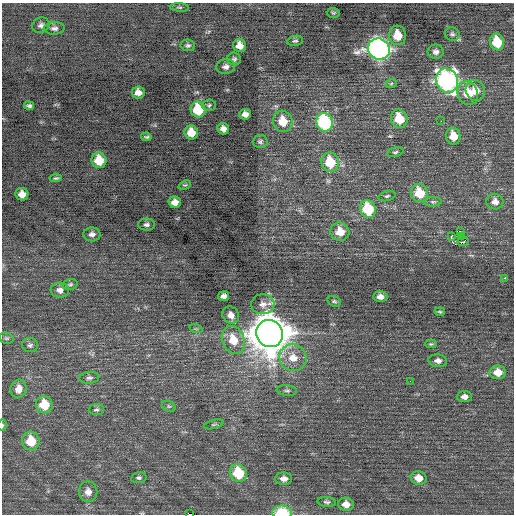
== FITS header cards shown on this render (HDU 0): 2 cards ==
NAXIS1  =                  512 / Axis length
NAXIS2  =                  512 / Axis length

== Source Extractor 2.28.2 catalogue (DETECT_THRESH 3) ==
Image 512 x 512 px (HDU 0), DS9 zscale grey, 1 PNG px = 1 image px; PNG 516 x 516 px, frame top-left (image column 1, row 512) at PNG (2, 3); each listed source drawn as its Kron ellipse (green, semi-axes under 4 px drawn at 4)
Background 0.0567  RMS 0.7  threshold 2.11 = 3 sigma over >= 5 px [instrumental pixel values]
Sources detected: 89; all 89 listed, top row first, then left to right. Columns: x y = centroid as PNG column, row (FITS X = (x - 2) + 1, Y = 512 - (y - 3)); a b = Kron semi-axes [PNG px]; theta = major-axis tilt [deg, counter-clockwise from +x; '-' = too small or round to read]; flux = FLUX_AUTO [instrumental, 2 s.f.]
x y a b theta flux
179 7 9 4 -5 76
333 13 7 5 0 72
41 25 9 7 19 160
54 28 10 6 3 170
452 34 7 6 - 120
398 35 9 8 - 860
295 41 8 5 13 87
497 42 8 7 - 1500
188 45 7 6 - 110
239 46 7 6 - 380
379 49 11 10 - 25000
436 52 8 7 - 180
234 59 7 6 - 110
226 67 9 7 7 200
447 81 12 11 - 14000
391 84 6 3 20 64
475 91 11 9 -62 670
138 92 6 6 - 300
468 93 12 10 -67 930
209 105 7 6 - 83
29 106 5 3 - 87
198 110 8 7 - 1900
245 114 6 5 - 230
399 119 9 8 - 1200
283 121 11 9 -73 920
441 121 2 2 - 180
324 122 9 8 - 5800
223 129 6 5 - 240
191 132 7 6 - 660
453 136 8 7 - 640
146 137 5 3 - 69
260 142 7 6 - 110
395 152 8 4 16 93
99 160 8 7 - 1000
330 162 10 8 -72 1600
56 178 6 3 5 71
185 185 6 4 21 62
419 193 9 8 - 1300
22 194 6 6 - 370
387 196 9 5 15 97
175 202 6 6 - 290
433 202 8 5 4 97
495 202 8 8 - 280
368 209 9 8 - 2000
146 225 8 6 1 140
460 231 3 2 - 310
340 232 9 9 - 690
92 234 8 7 - 200
461 236 3 3 - 33
451 237 3 2 - 480
463 241 6 2 23 46
505 278 2 2 - 490
70 284 7 5 16 93
60 290 9 7 -6 230
223 296 5 5 - 180
380 297 7 5 2 240
334 301 7 5 -20 86
263 304 12 10 4 340
440 312 5 3 - 63
231 315 9 8 - 310
196 329 7 4 -19 61
270 334 14 13 - 140000
6 338 7 5 -14 79
233 340 14 11 -68 950
431 344 6 4 0 67
30 345 8 7 - 130
293 358 14 13 - 740
438 361 9 6 -6 210
498 372 8 7 - 590
89 378 10 6 5 150
410 381 3 2 - 40
19 389 9 8 - 400
287 390 10 5 -7 120
464 397 7 5 2 210
44 405 9 8 - 1200
169 406 7 5 -30 75
96 409 7 5 4 100
214 424 10 3 15 67
2 425 6 3 82 53
31 441 9 8 - 1100
238 473 9 8 - 1900
139 478 8 5 10 110
418 478 8 6 -15 430
284 479 8 6 -2 260
88 492 10 9 - 330
327 502 9 5 -7 110
346 504 8 6 -10 390
282 512 10 6 -2 1500
190 514 4 2 - 1400
At the frame edge (FLAGS 8, measured only in part): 3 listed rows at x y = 2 425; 282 512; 190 514